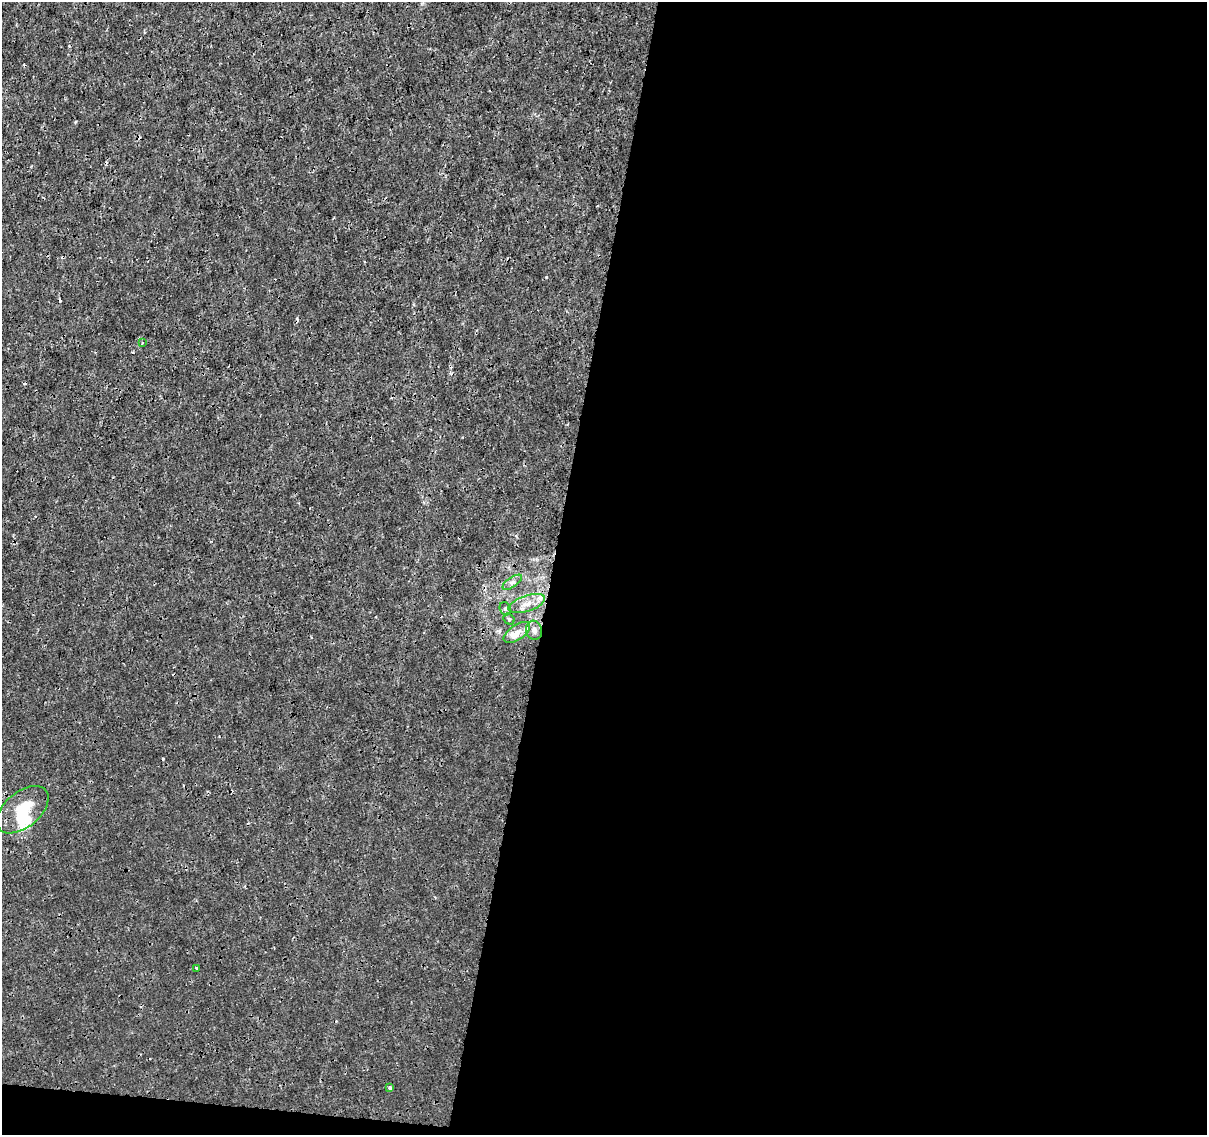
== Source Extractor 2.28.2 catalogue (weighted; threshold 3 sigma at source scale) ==
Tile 16 of 4 x 4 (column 4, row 4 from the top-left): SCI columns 3626-4830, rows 284-1416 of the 4830 x 5040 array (HDU 1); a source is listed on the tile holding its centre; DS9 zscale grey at full resolution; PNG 1209 x 1137 px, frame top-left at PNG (2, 2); each listed source drawn as its Kron ellipse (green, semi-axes under 4 px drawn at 4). Shown black and unused: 55% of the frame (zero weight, under 3 of 4 exposures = <1% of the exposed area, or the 3 px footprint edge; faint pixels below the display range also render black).
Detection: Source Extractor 2.28.2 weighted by HDU 2 'WHT'; one run over the whole footprint, this tile lists its part. Background -8.36e-05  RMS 7.9e-04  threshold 0.00354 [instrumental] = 3 sigma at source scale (4.5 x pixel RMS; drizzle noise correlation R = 1.50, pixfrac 1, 0.0396/0.0396 arcsec/px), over >= 5 px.
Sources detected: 19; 2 inside a brighter object's white glare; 4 cosmic-ray / hot-pixel residue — neither listed nor drawn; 3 inside a brighter listed object's ellipse — not listed separately; the other 10 listed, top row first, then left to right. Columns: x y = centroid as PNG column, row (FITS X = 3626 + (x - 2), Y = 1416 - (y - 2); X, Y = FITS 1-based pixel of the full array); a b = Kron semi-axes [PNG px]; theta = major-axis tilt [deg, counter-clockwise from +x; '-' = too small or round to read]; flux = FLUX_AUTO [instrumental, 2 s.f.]
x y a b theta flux
142 342 4 3 - 0.086
512 582 11 5 35 0.29
527 604 19 8 18 0.84
505 609 7 5 -70 0.16
509 619 6 5 - 0.14
534 630 9 8 - 0.43
517 633 15 7 34 0.68
23 810 30 17 40 2.5
197 968 3 3 - 0.2
390 1088 3 3 - 0.32
Unlisted compact peaks at least as high as the median listed source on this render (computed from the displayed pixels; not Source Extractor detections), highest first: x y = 516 536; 462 437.